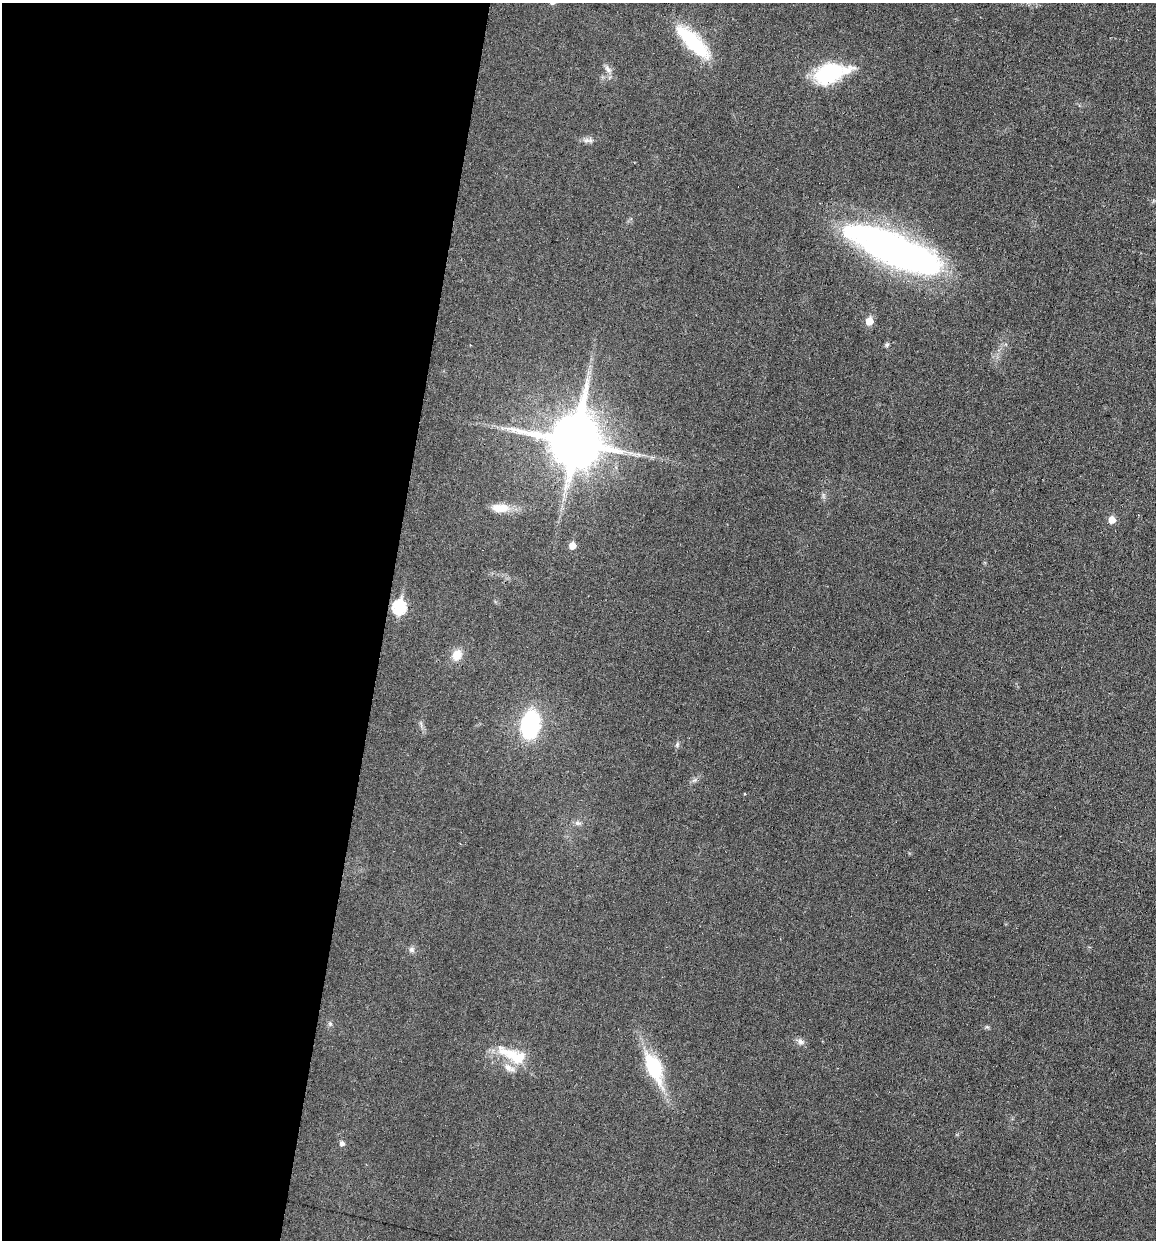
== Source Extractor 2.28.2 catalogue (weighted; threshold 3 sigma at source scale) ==
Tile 5 of 4 x 4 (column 1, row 2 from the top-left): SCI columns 117-1270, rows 2476-3713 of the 4970 x 4950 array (HDU 1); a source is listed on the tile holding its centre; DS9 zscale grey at full resolution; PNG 1158 x 1242 px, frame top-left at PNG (2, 3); no overlay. Shown black and unused: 33% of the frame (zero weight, under 3 of 6 exposures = <1% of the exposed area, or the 3 px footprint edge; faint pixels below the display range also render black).
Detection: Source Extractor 2.28.2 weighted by HDU 2 'WHT'; one run over the whole footprint, this tile lists its part. Background 0.0336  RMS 0.004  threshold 0.0165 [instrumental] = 3 sigma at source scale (4.09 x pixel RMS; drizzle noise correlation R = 1.36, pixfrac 0.8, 0.05/0.05 arcsec/px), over >= 5 px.
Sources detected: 26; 3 inside a brighter listed object's ellipse — not listed separately; the other 23 listed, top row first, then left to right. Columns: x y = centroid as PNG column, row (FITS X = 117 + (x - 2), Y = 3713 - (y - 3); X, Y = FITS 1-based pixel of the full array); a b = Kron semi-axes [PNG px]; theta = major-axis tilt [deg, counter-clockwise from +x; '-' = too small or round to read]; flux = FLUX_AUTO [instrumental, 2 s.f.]
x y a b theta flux
693 42 47 15 -45 24
608 69 11 7 -53 1.9
829 73 30 17 18 32
590 140 9 6 -3 1.3
894 249 93 27 -24 170
869 321 6 5 - 7.1
887 345 6 5 - 0.86
574 441 17 15 80 2300
500 508 23 11 -1 5.9
1112 520 6 5 - 5
572 545 5 5 - 5.1
399 607 7 6 - 46
457 655 12 10 63 5.1
530 725 23 15 80 40
677 744 7 5 70 0.79
694 780 8 4 36 0.91
577 823 8 6 -1 1.2
412 949 8 7 - 1.2
330 1024 6 5 - 0.71
801 1041 10 8 -44 1.6
516 1057 38 16 -25 14
654 1068 38 17 -67 23
342 1143 5 5 - 1.6